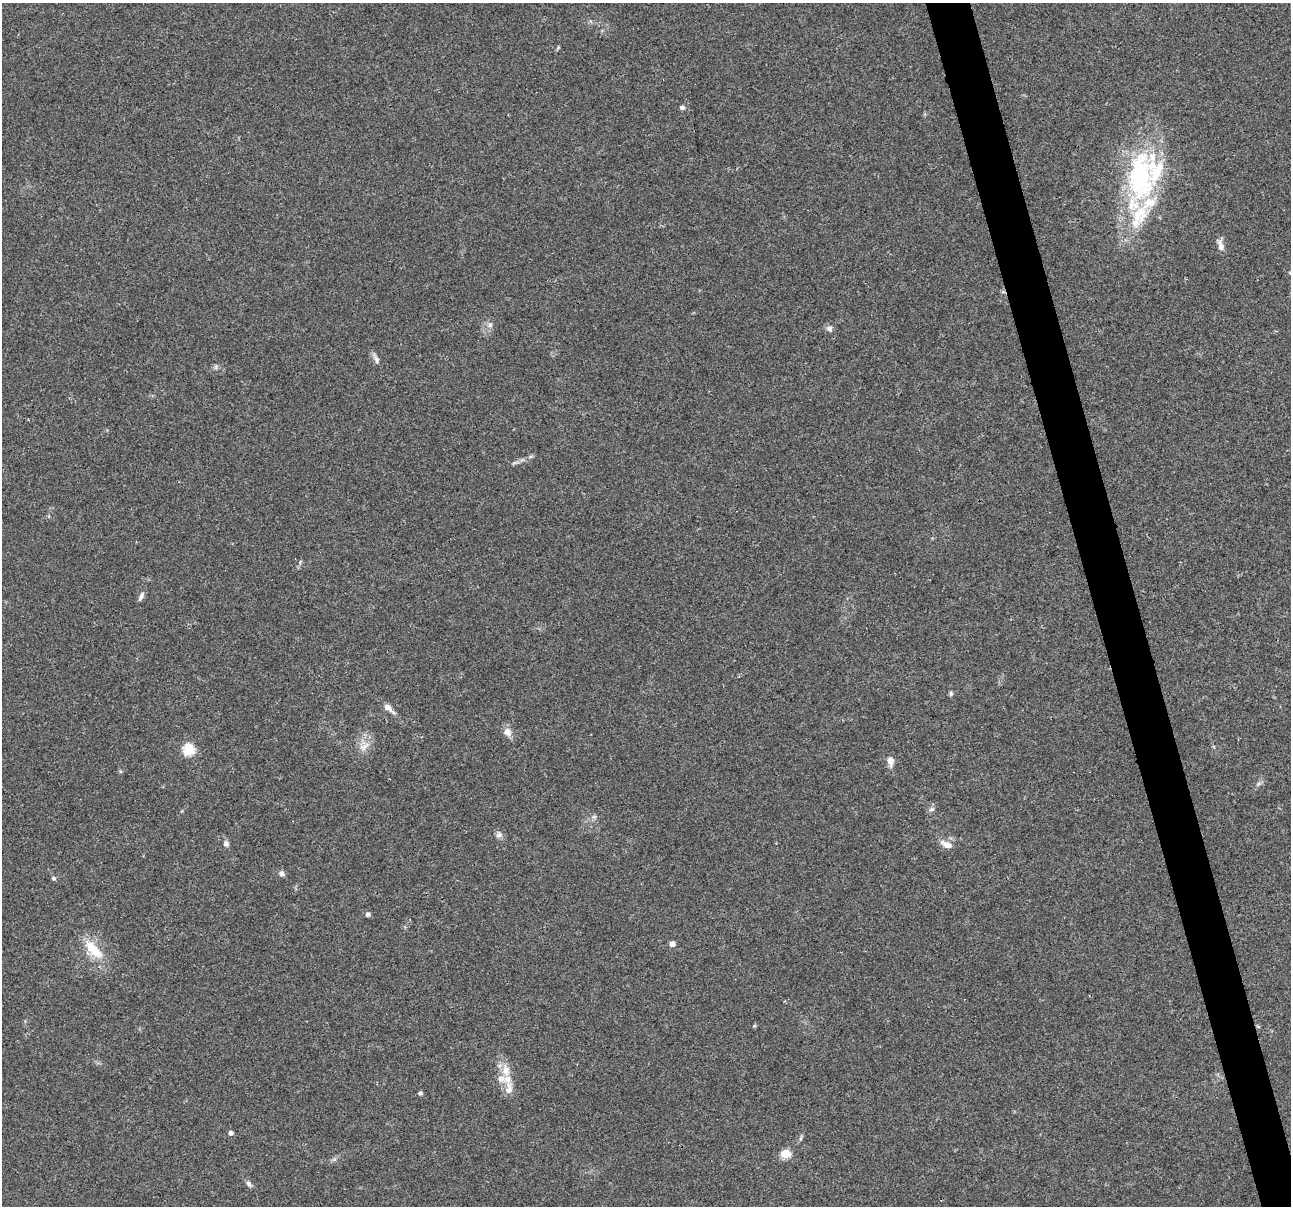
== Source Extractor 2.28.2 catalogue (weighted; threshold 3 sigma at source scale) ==
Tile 6 of 4 x 4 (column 2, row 2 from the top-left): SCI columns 1290-2578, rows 2500-3703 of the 5155 x 4952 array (HDU 1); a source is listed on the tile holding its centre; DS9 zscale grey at full resolution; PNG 1293 x 1208 px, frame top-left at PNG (2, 3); no overlay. Shown black and unused: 3% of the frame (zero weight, under 2 of 3 exposures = <1% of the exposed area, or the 3 px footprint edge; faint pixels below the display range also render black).
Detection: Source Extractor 2.28.2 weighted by HDU 2 'WHT'; one run over the whole footprint, this tile lists its part. Background 0.0234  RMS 0.0043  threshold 0.0193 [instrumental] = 3 sigma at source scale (4.5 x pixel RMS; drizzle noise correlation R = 1.50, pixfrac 1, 0.0396/0.0396 arcsec/px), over >= 5 px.
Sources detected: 37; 5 inside a brighter listed object's ellipse — not listed separately; the other 32 listed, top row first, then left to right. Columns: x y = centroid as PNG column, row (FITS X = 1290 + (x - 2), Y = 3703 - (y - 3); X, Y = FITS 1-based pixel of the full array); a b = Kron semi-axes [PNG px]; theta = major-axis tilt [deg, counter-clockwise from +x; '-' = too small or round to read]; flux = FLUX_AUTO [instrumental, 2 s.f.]
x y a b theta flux
682 107 5 5 - 1.3
1141 175 64 34 83 73
1220 246 15 7 -82 2.6
490 325 8 6 89 1.4
829 329 9 8 - 1.5
376 359 15 6 -63 1.9
300 562 6 4 57 0.61
141 596 13 5 65 1.6
951 693 6 5 - 0.76
387 707 12 7 -41 2.8
507 732 12 10 -54 3
364 747 17 9 37 3.9
189 749 6 6 - 34
890 761 10 7 -83 3.2
932 809 8 5 15 1.2
594 817 7 4 1 0.83
499 835 9 7 2 1.6
226 844 8 7 - 1.3
947 845 18 7 -26 3.5
281 874 9 6 -32 1.3
53 878 6 5 - 0.77
368 914 5 5 - 1.4
672 944 5 4 - 2.6
93 949 32 13 -47 11
754 1026 5 4 - 0.54
506 1070 17 11 -84 5.4
509 1088 20 9 87 3.7
420 1093 5 4 - 1
231 1133 5 5 - 1.5
801 1138 7 4 71 0.72
786 1154 6 5 - 19
249 1184 10 6 -49 1.3